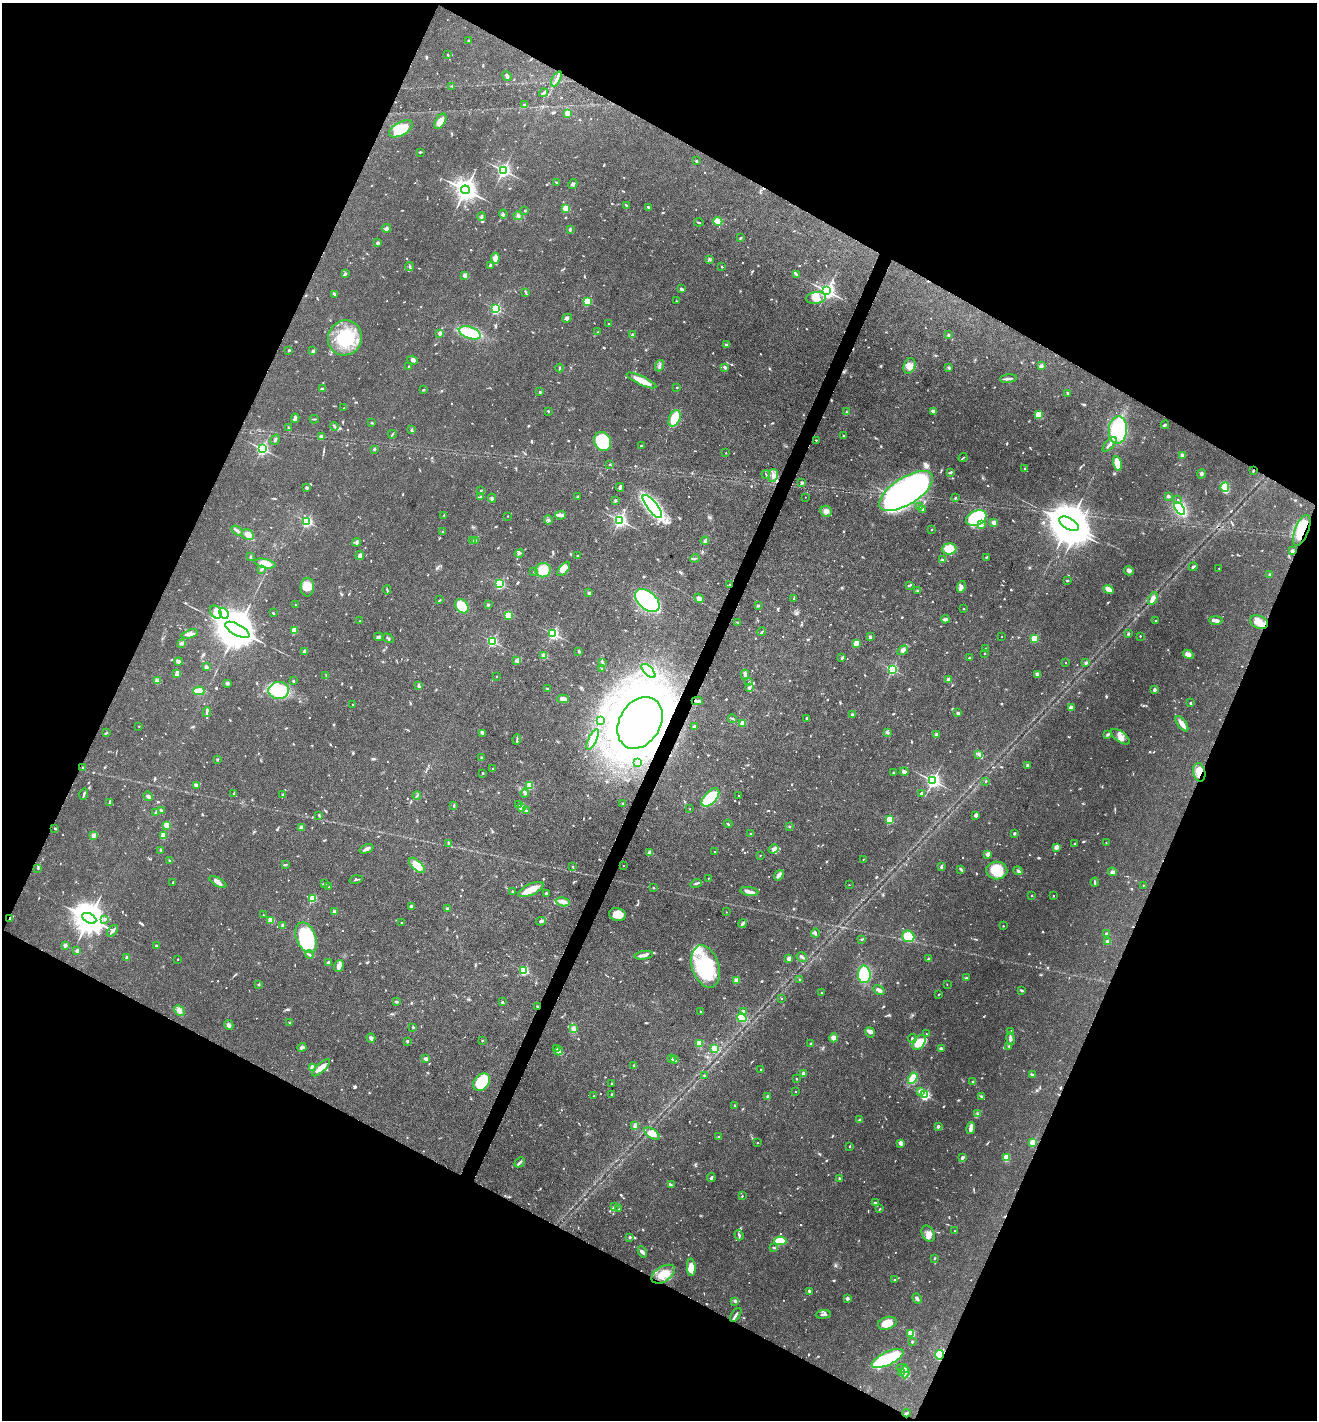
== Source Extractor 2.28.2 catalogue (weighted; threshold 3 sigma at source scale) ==
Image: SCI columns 144-5403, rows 2-5671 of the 5683 x 5673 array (HDU 1 of 3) = the unmasked area's bounding box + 8 px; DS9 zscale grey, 4 x 4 block average (1 PNG px = mean of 4 x 4 image px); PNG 1319 x 1422 px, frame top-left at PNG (2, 3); each listed source drawn as its Kron ellipse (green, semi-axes under 4 px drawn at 4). Shown black and unused: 45% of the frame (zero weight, under 3 of 4 exposures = <1% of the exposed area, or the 3 px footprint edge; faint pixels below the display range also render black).
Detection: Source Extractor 2.28.2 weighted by HDU 2 'WHT'. Background 0.109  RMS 0.0045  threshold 0.02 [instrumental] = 3 sigma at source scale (4.5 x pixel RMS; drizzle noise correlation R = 1.50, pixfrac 1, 0.05/0.05 arcsec/px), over >= 5 px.
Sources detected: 1186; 4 too faint to see at this stretch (4 x 4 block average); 10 inside a brighter object's white glare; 11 cosmic-ray / hot-pixel residue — neither listed nor drawn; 20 coinciding with a brighter row at this scale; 39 inside a brighter listed object's ellipse — not listed separately; of the other 1102, all 500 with FLUX_AUTO >= 2.3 (the completeness limit of this list) listed and drawn (602 fainter detections not listed), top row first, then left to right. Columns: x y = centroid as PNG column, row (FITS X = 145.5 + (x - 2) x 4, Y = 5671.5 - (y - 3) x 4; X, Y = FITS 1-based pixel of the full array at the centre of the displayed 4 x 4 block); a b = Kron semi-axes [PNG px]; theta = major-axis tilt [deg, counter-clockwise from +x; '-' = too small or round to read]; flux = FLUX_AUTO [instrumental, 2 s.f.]
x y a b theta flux
469 41 2 2 - 11
448 55 2 2 - 3.2
507 76 5 3 - 6.7
556 79 8 2 62 8
452 86 3 2 - 2.7
544 93 4 2 - 5.2
525 105 3 2 - 4.3
568 113 2 2 - 95
440 121 8 4 59 31
401 129 13 6 29 67
420 152 3 2 - 3.9
696 161 2 2 - 8.1
503 170 2 2 - 850
557 183 3 2 - 4.4
573 184 5 2 - 4.6
465 190 4 3 - 2800
626 205 3 2 - 3.5
649 207 3 2 - 3.9
566 208 2 2 - 130
525 211 2 2 - 7.2
503 214 4 2 - 2.8
481 216 4 2 - 5
518 216 5 3 - 5.2
718 221 4 3 - 39
699 222 5 2 - 3.2
386 228 4 4 - 8.6
570 229 3 2 - 3.1
741 238 3 2 - 2.5
378 243 2 2 - 23
495 258 5 4 - 19
709 259 3 3 - 3.8
490 265 4 2 - 3.2
410 267 4 2 - 4.3
722 267 2 2 - 3
345 274 3 2 - 6.5
465 275 2 2 - 50
797 275 4 2 - 6.5
681 289 2 2 - 9.1
827 291 3 3 - 1100
526 293 4 2 - 2.9
334 294 4 2 - 3.3
816 298 10 6 9 24
587 301 2 2 - 190
676 301 2 2 - 3.5
496 309 2 2 - 380
567 318 5 4 - 6.5
608 324 2 2 - 3.3
598 332 3 2 - 2.5
440 333 2 2 - 41
470 333 11 6 -19 98
632 335 2 2 - 15
948 335 3 2 - 2.7
345 338 18 17 - 140
726 344 4 2 - 2.9
289 350 2 2 - 9.9
313 351 4 3 - 4.4
413 360 5 3 - 5.7
409 366 2 2 - 6.5
659 366 6 2 69 4.9
910 366 8 5 68 17
1041 366 2 2 - 42
725 367 4 2 - 4.6
560 368 4 2 - 3.7
949 368 3 2 - 3.2
1008 379 8 2 7 8.2
641 380 16 3 -25 51
677 387 2 2 - 6.1
323 389 3 2 - 9.3
423 390 3 2 - 2.8
540 392 2 2 - 9
1067 393 3 2 - 3
344 408 2 2 - 3.8
548 411 2 2 - 2.4
933 411 3 2 - 7.9
846 412 3 2 - 2.7
1039 415 2 2 - 120
295 418 5 2 - 6.4
675 418 9 5 66 75
314 419 4 2 - 2.8
372 423 3 2 - 2.4
1165 425 4 2 - 3.8
334 426 4 2 - 3.8
288 428 2 2 - 2.6
411 430 3 2 - 3.5
1118 430 14 9 84 250
392 434 4 2 - 2.8
321 436 2 2 - 22
843 436 2 2 - 3.2
275 440 5 2 - 4
816 440 2 2 - 3.9
602 441 10 8 -63 120
1109 444 9 2 48 8.5
641 446 2 2 - 5.9
262 449 2 2 - 680
374 449 3 2 - 3
726 453 2 2 - 3.1
1182 456 2 2 - 38
963 458 5 2 - 2.4
1117 463 7 3 -78 57
610 464 2 2 - 4.2
1025 469 4 2 - 3.3
1253 470 3 2 - 2.9
951 472 4 2 - 4.2
766 474 4 2 - 2.7
1201 474 5 3 - 5.1
773 475 7 4 78 12
802 483 2 2 - 14
620 487 4 2 - 5.5
1225 487 5 4 - 79
307 488 4 3 - 4.4
481 490 2 2 - 2.4
906 491 31 13 33 1700
481 496 3 2 - 3.1
1168 496 2 2 - 9.4
577 497 2 2 - 7.9
805 497 2 2 - 2.7
492 498 4 2 - 4.7
955 498 2 2 - 3.1
615 500 4 2 - 3.5
1178 500 2 2 - 2.9
652 506 14 5 -52 580
919 506 2 2 - 2.6
1180 508 7 4 -54 220
922 509 3 2 - 3.2
826 511 6 5 - 13
444 515 2 2 - 3
560 515 5 4 - 9.6
508 516 2 2 - 3.3
976 518 10 7 26 200
548 520 5 3 - 4.7
620 520 2 2 - 820
307 521 2 2 - 450
994 522 3 2 - 14
1069 524 11 5 -29 12000
981 525 4 3 - 9.5
237 530 6 2 -34 5.4
932 530 2 2 - 4.8
1302 530 16 7 69 100
442 532 2 2 - 4.2
248 535 6 5 - 14
472 540 2 2 - 7
476 541 2 2 - 16
705 541 4 2 - 7.8
357 542 4 3 - 6.2
949 549 7 5 5 74
1292 551 2 2 - 28
519 553 5 2 - 3.4
360 556 4 2 - 13
577 556 2 2 - 7.5
250 557 2 2 - 2.4
986 557 3 2 - 3.2
695 558 4 2 - 3.5
943 560 3 2 - 9.2
265 564 11 4 -13 31
1193 567 4 2 - 5.4
1219 568 2 2 - 3.3
262 569 4 2 - 4.2
564 569 8 4 51 22
543 570 8 7 - 58
1129 571 5 4 - 7.7
534 572 2 2 - 2.7
1270 574 2 2 - 17
1067 580 2 2 - 2.8
500 584 2 2 - 300
730 585 2 2 - 6.4
909 585 4 2 - 2.8
307 587 9 6 88 39
961 587 6 4 75 8.5
1109 589 5 3 - 30
387 590 4 2 - 3.5
917 590 2 2 - 5.8
589 593 2 2 - 23
699 598 5 3 - 9.9
794 598 3 2 - 2.8
1153 599 7 4 64 17
440 600 3 2 - 2.6
647 600 14 8 -41 370
296 605 2 2 - 8.7
488 605 2 2 - 14
462 606 8 6 -51 91
758 606 2 2 - 11
964 609 2 2 - 4.6
216 612 7 5 -60 16
224 613 6 4 -68 14
273 613 2 2 - 3
508 615 4 3 - 47
945 619 4 3 - 6.8
1216 620 6 3 0 13
360 621 2 2 - 4.5
1156 621 2 2 - 6.2
738 622 3 2 - 2.7
1259 622 9 6 -24 24
237 630 13 5 -29 15000
294 631 2 2 - 100
762 632 4 2 - 3.4
190 634 8 3 16 14
553 634 2 2 - 500
1128 634 2 2 - 8
1002 636 2 2 - 2.4
1140 636 2 2 - 4
379 637 4 2 - 8.4
870 637 2 2 - 20
388 638 6 2 -32 4.3
1034 639 2 2 - 160
492 641 2 2 - 360
856 643 2 2 - 89
182 644 3 2 - 3.1
985 649 2 2 - 2.6
903 650 6 4 34 8.2
305 651 3 2 - 12
579 651 3 2 - 3.2
985 654 2 2 - 4.2
1188 654 6 4 -30 15
544 656 2 2 - 80
842 658 4 2 - 4.2
969 658 2 2 - 7.1
178 661 4 3 - 6.6
517 661 2 2 - 22
1086 662 3 3 - 3.7
602 663 3 2 - 2.4
1066 663 2 2 - 2.4
206 667 3 3 - 8.5
602 668 2 2 - 3.1
892 669 2 2 - 370
648 671 9 3 -44 110
177 674 3 2 - 25
1037 674 2 2 - 9.9
326 675 4 2 - 2.6
745 675 5 3 - 7.3
496 676 2 2 - 4.8
948 680 2 2 - 33
157 681 2 2 - 65
293 681 2 2 - 3.4
749 682 2 2 - 3.5
227 683 3 2 - 6.1
419 686 4 2 - 7.6
749 688 2 2 - 17
548 689 4 2 - 2.9
1155 689 2 2 - 24
279 690 10 8 4 130
199 691 5 3 - 60
563 699 6 3 2 12
697 701 5 2 - 7.1
1191 703 2 2 - 11
353 705 2 2 - 3.6
1071 708 2 2 - 66
207 712 5 2 - 4.1
958 713 3 2 - 5.8
852 715 2 2 - 15
807 718 2 2 - 7.1
732 719 5 2 - 3
601 721 3 2 - 4.8
640 723 27 20 59 3800
742 723 2 2 - 54
1182 724 9 3 -54 19
139 726 2 2 - 3.3
694 726 2 2 - 12
888 732 3 2 - 2.8
106 733 4 2 - 3
483 733 4 2 - 15
937 734 2 2 - 31
1108 734 4 3 - 4.1
1120 737 11 5 -35 17
517 739 5 2 - 3.2
593 739 11 3 65 42
979 754 4 3 - 6
481 758 3 2 - 3
217 760 2 2 - 12
637 762 2 2 - 4.9
1028 765 3 3 - 4.2
83 768 2 2 - 3.7
493 769 2 2 - 16
893 772 2 2 - 6.3
904 772 4 3 - 8.8
1199 772 9 6 -78 33
483 773 2 2 - 2.9
933 781 2 2 - 960
986 781 2 2 - 5
196 785 3 2 - 7.8
530 786 2 2 - 72
234 793 2 2 - 2.6
525 793 4 3 - 5.4
84 794 6 2 72 4.4
922 794 2 2 - 19
283 795 2 2 - 6
148 796 5 3 - 8.9
417 796 4 2 - 2.9
739 796 2 2 - 4.6
710 797 11 6 47 110
110 803 4 2 - 5.3
623 804 3 2 - 3.2
454 805 3 2 - 2.4
519 805 3 2 - 3
522 808 2 2 - 110
690 809 2 2 - 2.7
161 810 3 2 - 5.5
526 811 3 2 - 3.9
156 812 4 3 - 3.9
319 815 3 2 - 3.3
976 815 3 2 - 9
889 820 2 2 - 150
728 824 4 2 - 2.8
167 825 2 2 - 120
301 827 2 2 - 32
789 827 2 2 - 3.8
55 828 2 2 - 4.8
751 833 2 2 - 3.1
1014 833 2 2 - 15
94 835 2 2 - 51
163 836 4 3 - 24
448 843 3 2 - 3.9
1106 843 2 2 - 2.4
1075 844 2 2 - 12
1057 847 4 3 - 10
366 849 7 3 23 9.2
773 849 5 3 - 9.8
161 850 4 2 - 2.4
715 851 2 2 - 4.5
650 853 2 2 - 53
988 854 2 2 - 54
760 855 2 2 - 2.5
863 859 2 2 - 2.4
169 860 3 2 - 2.6
285 865 4 2 - 4.2
417 865 10 5 -44 49
572 866 2 2 - 2.7
624 866 2 2 - 2.7
941 867 3 2 - 6.2
38 868 3 2 - 2.3
961 870 3 2 - 2.7
997 870 10 9 - 65
1018 871 5 3 - 6.2
1112 872 4 3 - 8.5
779 875 5 4 - 8.4
708 878 2 2 - 2.3
356 880 7 2 16 3.8
173 882 2 2 - 2.8
218 882 9 3 -31 14
1095 882 4 2 - 2.8
324 883 3 2 - 2.4
696 883 6 2 18 4
849 885 2 2 - 3
1143 885 2 2 - 2.5
329 887 2 2 - 2.5
654 888 2 2 - 3.1
531 890 14 5 25 35
512 891 3 2 - 2.7
749 892 9 4 -11 14
546 893 2 2 - 13
1032 895 2 2 - 4.1
1053 896 2 2 - 4.4
312 899 2 2 - 170
563 902 7 4 -12 16
412 906 2 2 - 9.3
447 909 2 2 - 19
334 912 2 2 - 32
726 912 2 2 - 2.6
263 915 2 2 - 4.4
617 915 8 6 -15 36
10 918 3 2 - 4.4
89 918 8 4 -28 7200
105 919 3 2 - 3.3
271 920 2 2 - 86
541 921 5 2 - 7.2
402 922 2 2 - 4.2
743 924 4 2 - 3.9
283 925 3 3 - 7
1003 926 2 2 - 3.2
112 931 7 2 50 9.1
815 933 4 2 - 3.3
1106 933 2 2 - 14
908 936 6 5 - 100
306 938 16 9 -67 200
862 939 4 2 - 3.3
1108 942 2 2 - 44
65 945 2 2 - 32
156 945 2 2 - 3.1
77 951 2 2 - 20
309 955 4 2 - 4.2
644 955 9 3 8 16
127 957 2 2 - 31
802 957 5 2 - 5.5
178 959 2 2 - 4.4
789 959 2 2 - 44
929 959 2 2 - 21
328 963 3 2 - 10
339 966 6 4 68 17
705 966 22 13 -72 210
524 970 2 2 - 270
864 974 9 6 -87 110
966 978 2 2 - 4.8
799 979 2 2 - 3.5
736 980 2 2 - 65
947 984 2 2 - 2.5
258 985 3 2 - 2.7
879 990 6 3 -31 9.6
1021 990 4 2 - 3.8
821 993 2 2 - 4.6
939 994 2 2 - 4.3
781 998 2 2 - 4.4
397 1002 3 2 - 3.8
502 1002 2 2 - 14
537 1006 2 2 - 2.8
179 1011 6 3 -46 9.5
701 1012 3 2 - 2.5
743 1012 2 2 - 48
742 1018 5 4 - 56
290 1023 3 2 - 3.6
229 1025 5 4 - 7.5
413 1027 2 2 - 4
573 1029 3 3 - 4.8
1011 1031 3 2 - 3.9
870 1032 5 3 - 8.7
926 1034 2 2 - 5.6
371 1038 5 4 - 6.6
834 1038 4 3 - 18
912 1039 4 4 - 6.1
1010 1039 6 3 -82 11
407 1041 2 2 - 13
482 1041 2 2 - 6.6
699 1043 2 2 - 93
919 1043 8 5 56 45
811 1044 3 2 - 2.9
1009 1046 2 2 - 2.6
302 1047 4 3 - 7.7
557 1049 4 3 - 4.6
715 1049 2 2 - 140
942 1049 3 2 - 12
559 1051 4 2 - 5.7
671 1058 3 2 - 4.6
426 1059 2 2 - 37
674 1059 3 2 - 4.8
634 1065 2 2 - 5
312 1068 2 2 - 69
321 1068 11 4 43 24
761 1070 2 2 - 2.9
803 1073 2 2 - 21
1032 1074 3 2 - 2.4
704 1075 2 2 - 2.5
913 1078 6 4 57 42
796 1079 2 2 - 6.2
482 1082 10 7 50 110
973 1082 3 2 - 2.8
612 1084 2 2 - 4.5
921 1091 2 2 - 48
795 1092 2 2 - 4
612 1094 2 2 - 9.3
925 1095 2 2 - 350
594 1096 2 2 - 2.3
768 1096 2 2 - 16
981 1096 3 2 - 3.8
735 1105 2 2 - 2.6
977 1114 3 2 - 2.9
860 1120 3 2 - 2.9
635 1125 4 3 - 7.6
938 1126 2 2 - 25
971 1128 6 3 80 18
652 1133 8 4 -34 26
718 1137 2 2 - 8.2
757 1143 2 2 - 2.5
901 1143 4 3 - 10
1033 1143 2 2 - 120
850 1146 3 2 - 3
963 1157 4 2 - 2.8
1006 1158 4 3 - 35
520 1162 6 2 42 5.2
711 1178 4 2 - 4.2
839 1179 3 2 - 3.8
671 1185 3 2 - 2.6
742 1196 2 2 - 4.4
875 1203 3 2 - 2.8
614 1206 3 2 - 4.6
618 1209 2 2 - 2.4
880 1209 2 2 - 4.6
955 1231 2 2 - 4.1
928 1234 8 6 -62 15
739 1235 5 2 - 5
630 1237 2 2 - 16
780 1241 6 4 -1 74
774 1248 3 2 - 3.1
642 1252 6 3 -61 6.5
935 1258 3 2 - 2.6
691 1267 9 4 -87 36
663 1274 13 7 31 37
894 1280 2 2 - 2.5
810 1292 4 2 - 3.1
847 1298 3 3 - 5.8
917 1298 5 3 - 6.8
735 1301 4 3 - 5
823 1314 7 2 6 6.6
736 1315 8 2 56 6.3
887 1323 9 6 16 46
911 1333 2 2 - 150
912 1342 2 2 - 10
940 1355 5 4 - 85
888 1358 17 6 26 150
903 1368 6 3 -9 8.8
905 1372 6 2 85 6.8
901 1373 3 2 - 2.4
906 1413 4 2 - 3.6
Overlapping masked pixels (flux is a lower limit): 10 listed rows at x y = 1253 470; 1302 530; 730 585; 697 701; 640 723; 1199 772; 10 918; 537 1006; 940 1355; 906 1413
Diffuse or blended objects may show on this block-average render without a row.